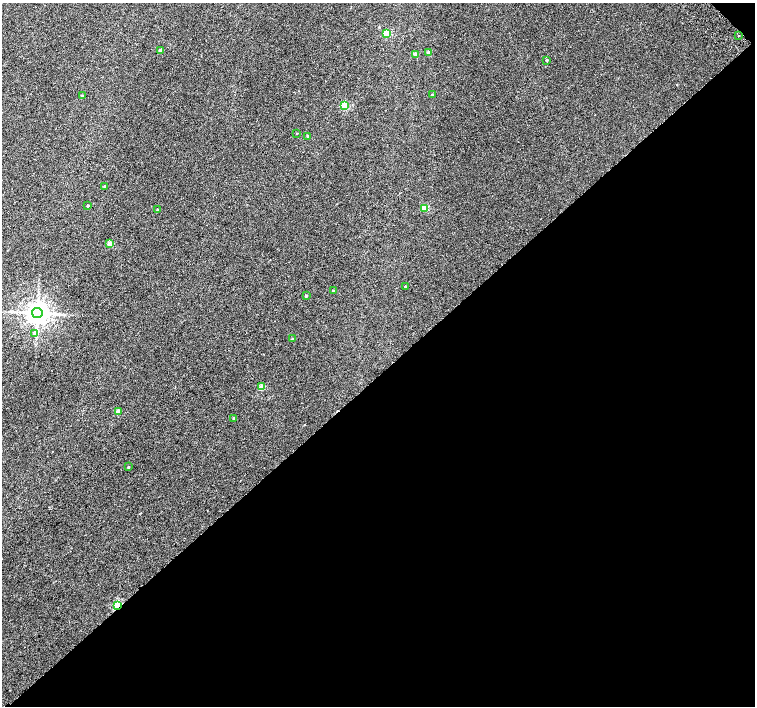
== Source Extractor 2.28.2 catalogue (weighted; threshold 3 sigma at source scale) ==
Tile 12 of 4 x 4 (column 4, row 3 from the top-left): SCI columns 4568-6073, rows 1672-3079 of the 6118 x 6093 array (HDU 1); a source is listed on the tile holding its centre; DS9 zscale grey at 2 x 2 block average (1 PNG px = mean of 2 x 2 image px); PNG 757 x 708 px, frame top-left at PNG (2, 3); each listed source drawn as its Kron ellipse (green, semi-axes under 4 px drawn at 4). Shown black and unused: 47% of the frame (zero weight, under 2 of 3 exposures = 3% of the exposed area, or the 3 px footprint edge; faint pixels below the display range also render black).
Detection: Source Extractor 2.28.2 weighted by HDU 2 'WHT'; one run over the whole footprint, this tile lists its part. Background 0.00991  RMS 0.0058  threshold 0.0261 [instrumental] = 3 sigma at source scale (4.5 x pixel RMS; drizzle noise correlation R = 1.50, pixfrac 1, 0.0396/0.0396 arcsec/px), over >= 5 px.
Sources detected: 28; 1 cosmic-ray / hot-pixel residue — neither listed nor drawn; the other 27 listed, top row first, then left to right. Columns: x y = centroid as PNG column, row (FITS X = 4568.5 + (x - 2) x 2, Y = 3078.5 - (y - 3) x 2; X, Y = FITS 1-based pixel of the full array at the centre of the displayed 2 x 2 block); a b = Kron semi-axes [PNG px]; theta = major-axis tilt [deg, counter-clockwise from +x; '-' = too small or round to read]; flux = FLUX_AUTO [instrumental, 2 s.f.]
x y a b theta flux
386 34 3 3 - 48
739 36 2 2 - 2.5
160 50 2 2 - 6.9
429 52 2 2 - 6.5
415 54 2 2 - 7.6
546 60 2 2 - 1.9
432 95 2 2 - 1.3
83 96 2 2 - 2.7
344 105 3 3 - 64
297 133 2 2 - 0.57
308 136 2 2 - 3.5
104 186 2 2 - 1.2
88 206 2 2 - 1.5
424 208 3 3 - 26
158 210 2 2 - 2
110 244 3 2 - 16
405 286 2 2 - 3.1
333 290 2 2 - 1.2
306 296 2 2 - 2.2
37 313 5 5 - 1400
34 333 4 3 - 4.8
292 339 3 2 - 1
262 387 3 3 - 23
118 411 2 2 - 13
234 418 2 2 - 2.3
128 467 3 2 - 0.84
118 605 3 2 - 75
Overlapping masked pixels (flux is a lower limit): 1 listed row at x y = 118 605